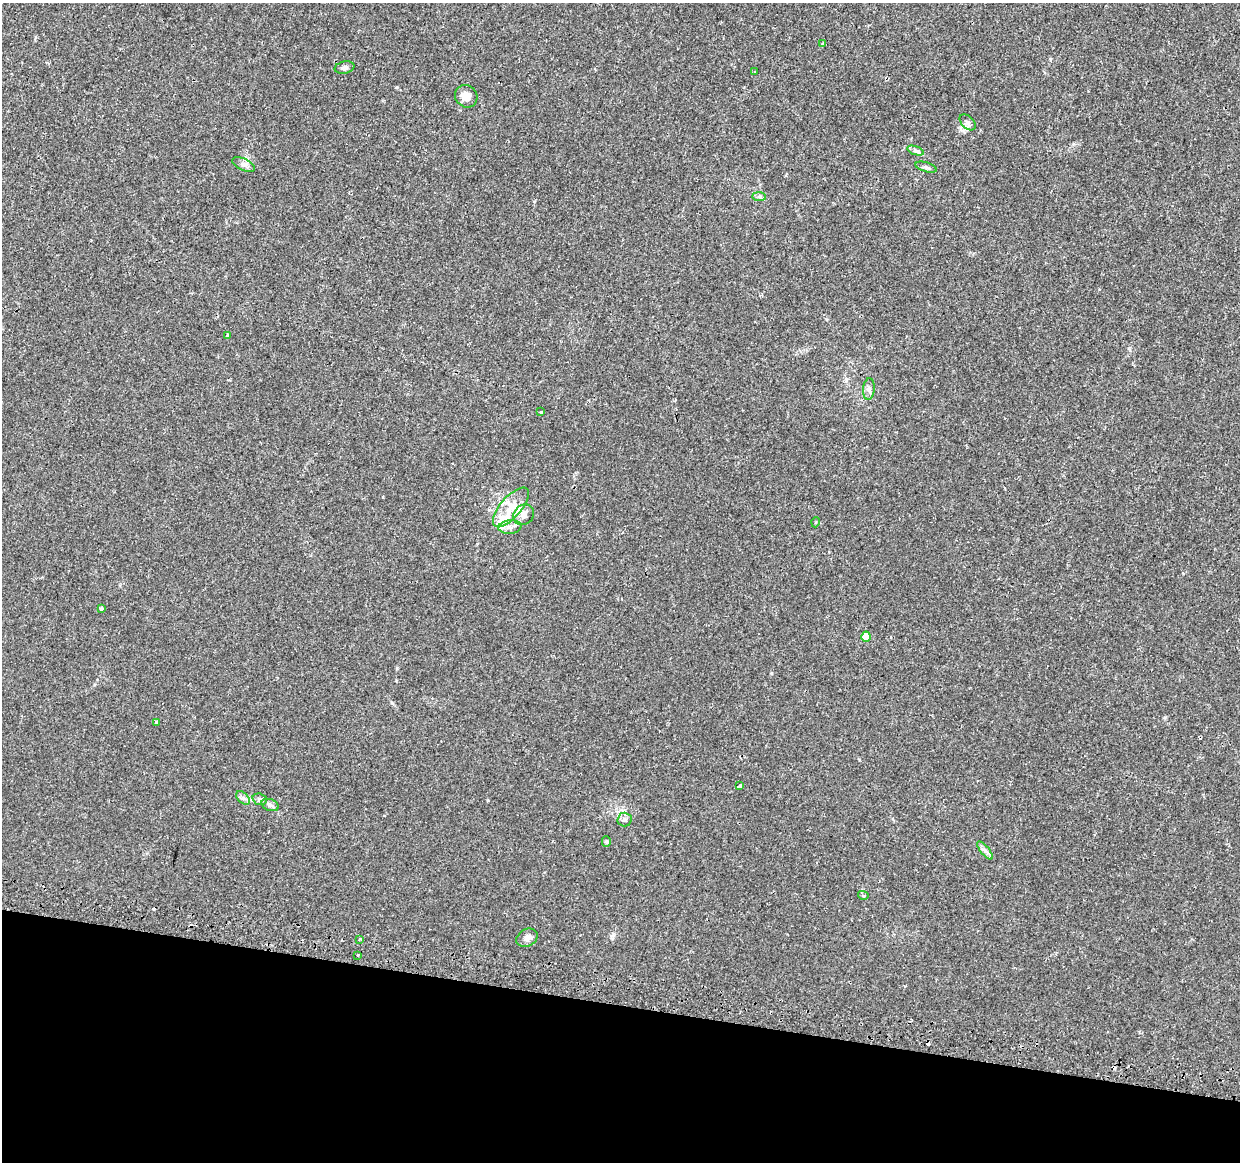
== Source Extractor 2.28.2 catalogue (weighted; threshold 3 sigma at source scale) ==
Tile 15 of 4 x 4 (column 3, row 4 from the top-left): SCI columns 2511-3748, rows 269-1428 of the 5030 x 5234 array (HDU 1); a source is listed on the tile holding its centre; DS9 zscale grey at full resolution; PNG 1242 x 1164 px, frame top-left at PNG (2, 3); each listed source drawn as its Kron ellipse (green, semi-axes under 4 px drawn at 4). Shown black and unused: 14% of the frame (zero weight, under 2 of 3 exposures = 3% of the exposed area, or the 3 px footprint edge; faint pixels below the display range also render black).
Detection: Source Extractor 2.28.2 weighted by HDU 2 'WHT'; one run over the whole footprint, this tile lists its part. Background 0.00595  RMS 0.0021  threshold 0.00939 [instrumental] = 3 sigma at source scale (4.5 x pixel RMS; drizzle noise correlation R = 1.50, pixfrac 1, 0.0396/0.0396 arcsec/px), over >= 5 px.
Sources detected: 36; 4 cosmic-ray / hot-pixel residue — neither listed nor drawn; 2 inside a brighter listed object's ellipse — not listed separately; the other 30 listed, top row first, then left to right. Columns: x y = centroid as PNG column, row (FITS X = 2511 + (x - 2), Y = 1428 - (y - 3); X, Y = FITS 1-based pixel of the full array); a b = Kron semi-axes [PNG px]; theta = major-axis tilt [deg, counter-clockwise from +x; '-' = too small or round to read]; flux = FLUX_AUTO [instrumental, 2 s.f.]
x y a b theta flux
823 44 4 3 - 0.39
344 68 10 6 12 0.73
754 72 3 2 - 0.14
466 96 12 10 -43 1.6
968 122 9 6 -44 0.58
916 151 9 4 -19 0.46
244 165 12 6 -26 0.79
926 167 11 4 -17 0.51
759 197 7 4 0 0.4
228 336 4 3 - 0.61
869 389 11 6 85 0.72
541 412 4 3 - 1.1
511 507 24 10 49 3.6
524 515 11 9 42 1.1
816 522 5 3 - 0.16
510 527 11 6 6 1.1
102 608 4 4 - 1.2
866 637 5 4 - 3
156 723 4 4 - 0.47
740 786 4 3 - 0.36
243 798 8 5 -44 0.6
260 799 7 5 -19 0.5
270 805 9 5 -21 0.59
625 819 7 7 - 0.54
606 841 5 4 - 0.3
985 850 11 3 -50 0.6
863 895 5 3 - 0.32
527 938 11 8 30 0.98
359 939 3 3 - 0.25
358 955 3 3 - 1.3
Unlisted compact peaks at least as high as the median listed source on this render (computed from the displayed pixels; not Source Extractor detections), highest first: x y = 392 703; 397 668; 397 87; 612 936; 771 673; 1165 717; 488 800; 534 201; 859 760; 1050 59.